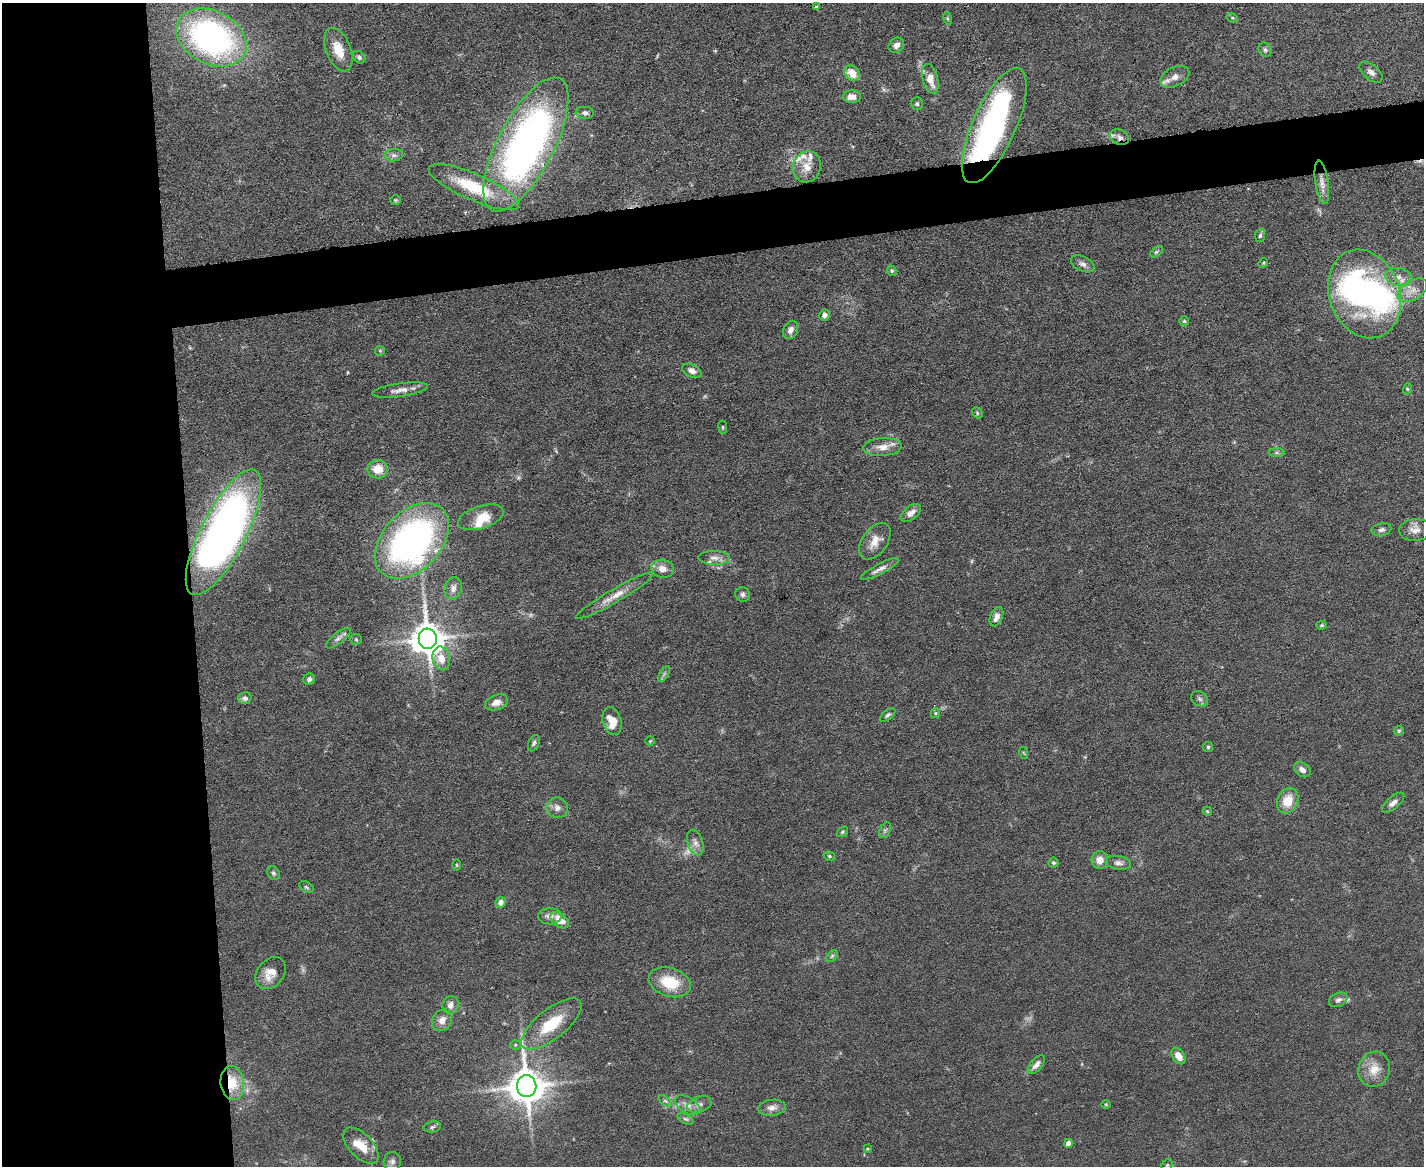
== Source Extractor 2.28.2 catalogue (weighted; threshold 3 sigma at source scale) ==
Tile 7 of 3 x 4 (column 1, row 3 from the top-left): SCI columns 131-1552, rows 1165-2328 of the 4635 x 4656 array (HDU 1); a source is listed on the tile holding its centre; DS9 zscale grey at full resolution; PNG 1426 x 1168 px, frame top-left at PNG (2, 3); each listed source drawn as its Kron ellipse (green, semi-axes under 4 px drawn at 4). Shown black and unused: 18% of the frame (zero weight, under 5 of 9 exposures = <1% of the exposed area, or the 3 px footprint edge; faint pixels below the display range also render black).
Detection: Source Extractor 2.28.2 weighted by HDU 2 'WHT'; one run over the whole footprint, this tile lists its part. Background 0.0889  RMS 0.0045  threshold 0.0184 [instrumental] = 3 sigma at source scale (4.09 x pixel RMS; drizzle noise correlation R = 1.36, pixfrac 0.8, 0.05/0.05 arcsec/px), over >= 5 px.
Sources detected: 135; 4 too faint to see at this stretch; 3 inside a brighter object's white glare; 1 cosmic-ray / hot-pixel residue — neither listed nor drawn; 9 inside a brighter listed object's ellipse — not listed separately; the other 118 listed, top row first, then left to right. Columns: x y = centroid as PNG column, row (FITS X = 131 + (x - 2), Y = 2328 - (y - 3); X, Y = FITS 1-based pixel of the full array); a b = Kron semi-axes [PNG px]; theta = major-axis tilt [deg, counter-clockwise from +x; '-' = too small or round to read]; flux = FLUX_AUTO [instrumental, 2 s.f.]
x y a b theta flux
817 7 4 4 - 0.81
947 18 6 4 -72 0.62
1232 18 6 4 -28 0.57
211 37 37 26 -27 120
896 45 8 7 - 2
338 50 23 12 -68 8
1265 50 7 6 - 1
359 57 7 5 -45 1.2
1371 72 14 7 -40 2.2
852 73 8 7 - 6.3
1175 77 15 9 27 3.6
930 79 15 7 -76 5.7
852 97 9 6 0 3.7
917 104 6 6 - 0.82
585 113 9 6 -4 1.3
994 126 62 22 66 110
1119 137 10 7 -26 1.9
526 145 74 28 63 220
394 155 9 6 8 1.5
807 167 16 13 73 5.8
1322 182 22 6 -82 3.6
474 187 49 13 -24 21
395 200 5 4 - 0.58
1260 236 6 5 - 0.84
1156 252 7 3 35 0.63
1263 263 5 4 - 0.54
1083 264 12 7 -25 1.9
892 271 5 4 - 0.7
1399 277 13 9 -10 3.6
1412 290 16 9 31 4.6
1364 294 45 35 -69 92
824 315 5 5 - 1.8
1184 321 5 5 - 0.58
791 330 10 7 62 2.4
380 351 5 5 - 0.48
692 371 10 6 -26 2.1
1407 389 6 3 73 0.48
400 390 28 6 8 3.5
977 413 6 5 - 0.57
723 427 7 3 -82 0.46
882 447 19 9 4 4.3
1276 453 8 4 0 0.87
378 469 10 9 - 6.4
911 513 12 6 38 2.6
481 517 24 11 17 7.6
1381 530 10 6 13 1.4
1415 530 16 11 3 3.9
223 532 69 22 63 300
412 541 44 29 47 160
875 541 20 12 55 5.4
714 558 16 7 -2 2.8
662 569 11 9 -10 3.7
880 569 21 5 28 2.6
453 588 11 8 74 2.6
743 594 8 7 - 1.2
614 596 44 6 30 5.9
996 617 10 6 68 3.2
1322 625 5 4 - 0.58
338 638 15 5 38 1.8
356 639 6 5 - 0.59
428 639 10 9 - 900
441 658 12 8 -76 5.5
664 674 9 3 58 0.91
309 679 6 5 - 1.3
245 698 6 5 - 1.5
1200 699 9 7 -33 1.3
496 702 12 7 20 3.4
935 713 5 4 - 0.52
888 715 9 4 40 0.94
612 721 14 9 -73 6.9
1399 731 5 4 - 0.59
650 741 5 4 - 0.49
534 743 8 5 66 1
1208 747 5 5 - 0.65
1024 753 6 3 -70 0.48
1302 770 9 6 -37 2.2
1288 801 13 10 66 8.3
1393 803 13 6 40 2.2
557 808 10 10 - 2.4
1207 811 4 4 - 0.55
885 830 8 5 65 1
842 832 6 4 34 0.69
695 842 13 7 -72 2.4
829 856 6 4 -17 0.63
1100 860 9 8 - 3.8
1053 863 5 5 - 0.68
1118 863 13 7 -7 1.8
457 865 5 3 - 0.43
273 873 7 5 -50 0.93
306 887 8 5 -28 0.74
501 902 5 5 - 2.3
550 916 12 8 0 2.8
560 920 10 6 -34 6
832 956 7 4 46 0.75
270 973 18 13 50 6.2
670 982 22 14 -17 15
1338 1000 10 6 26 1.5
450 1005 9 8 - 2.5
442 1020 11 9 56 3.3
551 1024 37 14 38 17
515 1045 5 5 - 0.65
1178 1056 9 6 -54 4.2
1036 1065 11 6 50 2.3
1374 1069 18 15 69 6.9
232 1083 17 11 -84 11
527 1086 11 9 -82 1000
665 1101 7 4 -37 0.88
699 1104 12 8 19 2.1
1106 1104 5 3 - 0.36
688 1105 14 8 -31 2.8
772 1108 14 8 5 2.8
686 1119 8 4 -26 0.79
432 1127 8 5 11 1
1068 1143 4 4 - 3.4
361 1146 22 12 -46 7.5
867 1149 4 2 - 0.39
392 1161 9 8 - 1.7
1167 1165 6 5 - 0.78
Overlapping masked pixels (flux is a lower limit): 3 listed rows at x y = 994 126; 1119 137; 232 1083